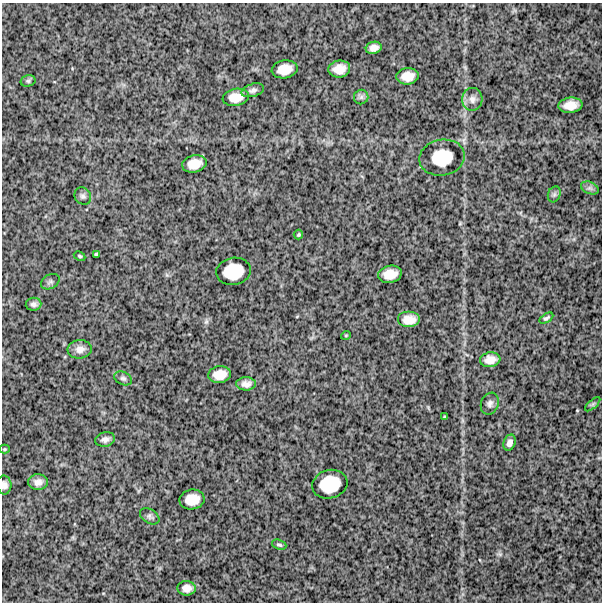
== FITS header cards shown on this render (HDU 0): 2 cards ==
NAXIS1  =                  600
NAXIS2  =                  600

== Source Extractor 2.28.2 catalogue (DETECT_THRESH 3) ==
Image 600 x 600 px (HDU 0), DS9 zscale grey, 1 PNG px = 1 image px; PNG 604 x 604 px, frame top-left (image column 1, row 600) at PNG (2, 3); each listed source drawn as its Kron ellipse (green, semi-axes under 4 px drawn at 4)
Background 1210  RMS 310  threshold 929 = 3 sigma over >= 5 px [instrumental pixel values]
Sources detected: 43; all 43 listed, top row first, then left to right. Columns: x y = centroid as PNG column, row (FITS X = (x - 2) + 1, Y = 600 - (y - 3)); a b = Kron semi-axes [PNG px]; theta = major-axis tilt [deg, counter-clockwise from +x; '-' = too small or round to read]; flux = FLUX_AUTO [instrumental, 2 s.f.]
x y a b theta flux
374 48 8 6 16 110000
285 69 13 9 10 270000
339 69 11 8 8 220000
407 76 11 8 6 220000
28 81 7 5 14 42000
253 90 11 6 16 73000
236 97 13 8 10 240000
361 97 7 7 - 61000
472 99 11 10 - 130000
570 105 12 7 6 220000
442 158 23 18 11 610000
194 164 12 8 13 250000
590 188 9 6 -24 59000
554 194 8 6 69 53000
83 196 9 8 - 66000
298 235 5 4 - 26000
96 254 3 3 - 26000
80 256 6 4 -27 28000
233 271 17 13 12 560000
390 274 12 8 11 250000
50 282 10 7 30 59000
34 304 8 6 7 68000
546 318 8 4 31 40000
409 320 11 8 0 220000
346 335 5 3 - 16000
80 349 12 9 5 140000
490 360 10 7 8 170000
220 374 11 8 8 240000
123 378 9 6 -23 60000
246 384 10 6 0 110000
490 404 11 8 69 88000
593 404 9 4 42 43000
445 417 4 2 - 25000
105 439 10 7 12 88000
509 443 8 6 71 91000
4 449 5 4 - 23000
38 482 10 8 1 120000
330 484 18 14 16 640000
4 485 9 7 -85 87000
192 499 12 10 8 300000
150 516 10 7 -33 62000
279 545 7 4 -20 39000
187 588 9 7 -1 130000
At the frame edge (FLAGS 8, measured only in part): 1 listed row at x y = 4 485